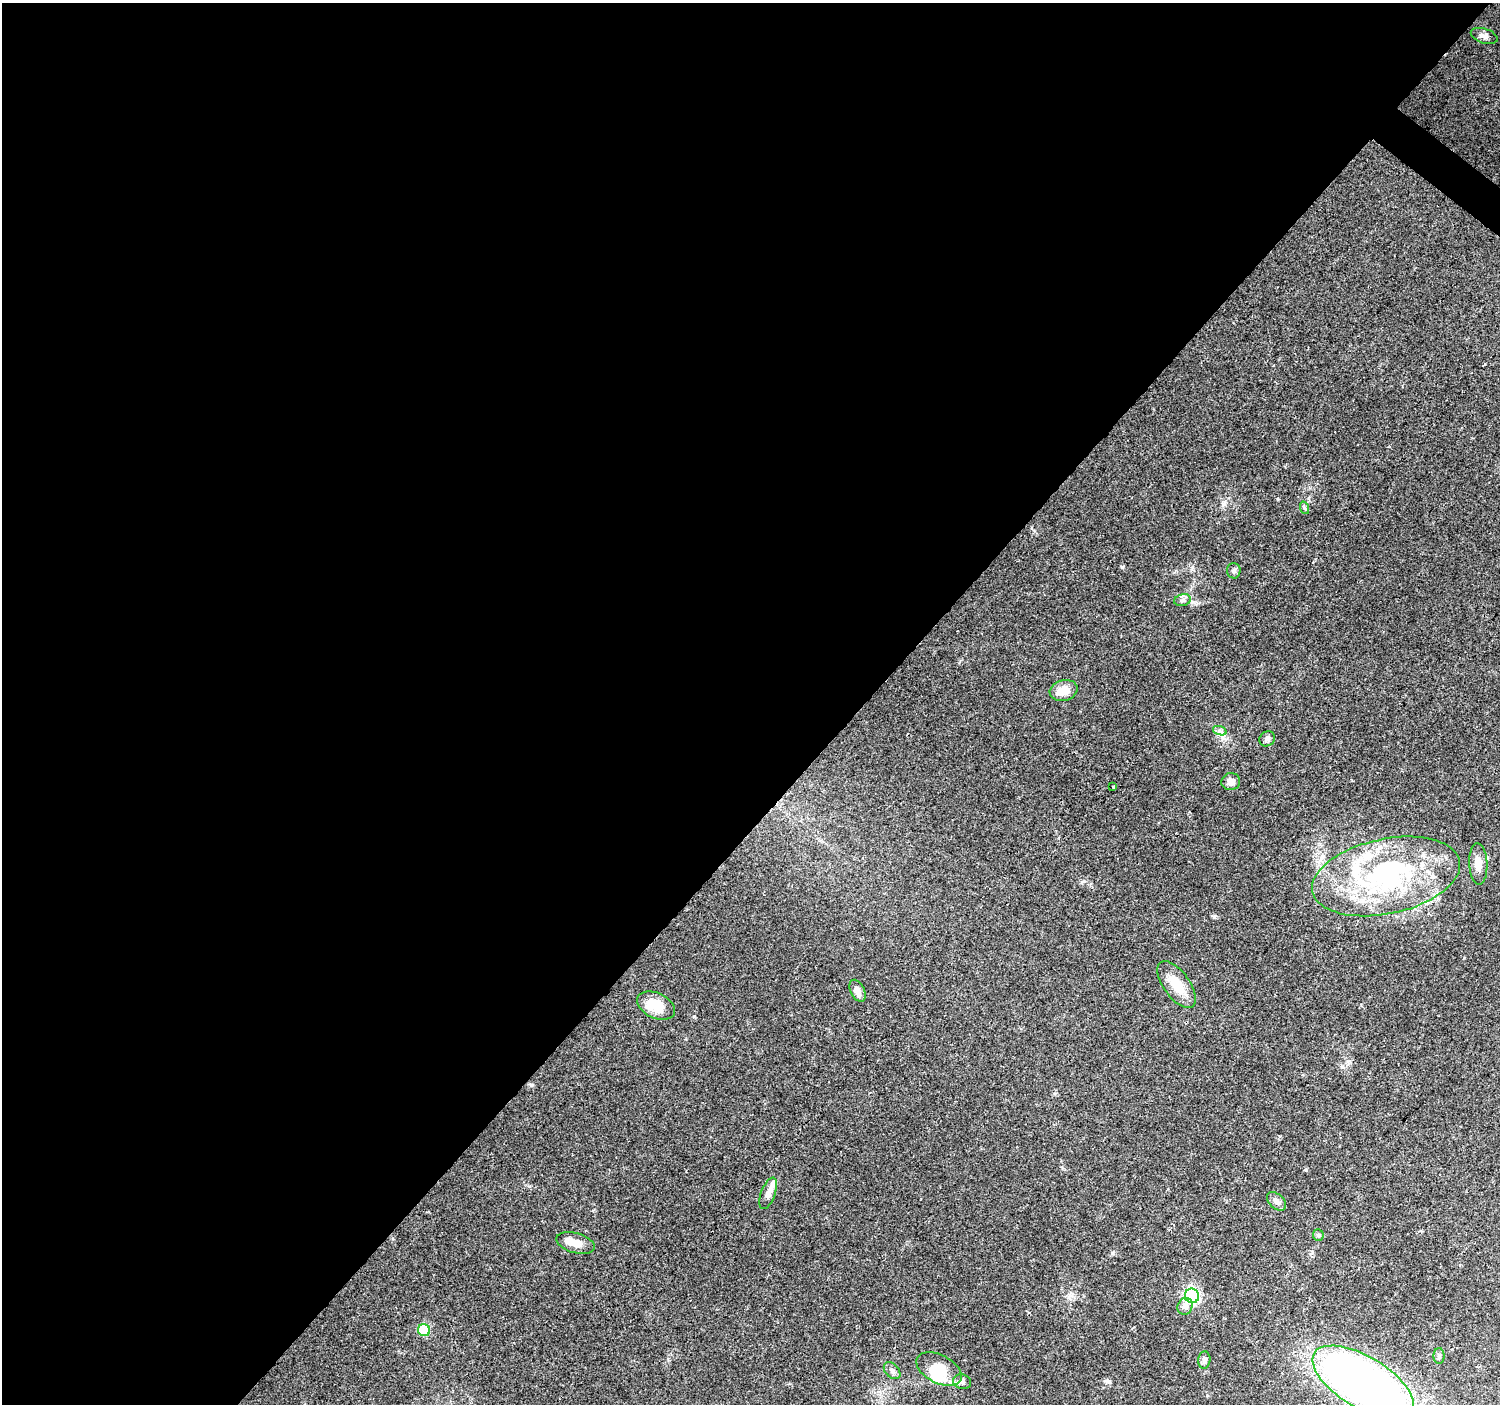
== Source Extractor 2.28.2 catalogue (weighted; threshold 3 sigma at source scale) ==
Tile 5 of 4 x 4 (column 1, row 2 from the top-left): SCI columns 1-1498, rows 2980-4381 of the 5999 x 6023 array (HDU 1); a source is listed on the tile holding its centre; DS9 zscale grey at full resolution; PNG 1502 x 1406 px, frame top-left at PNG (2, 3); each listed source drawn as its Kron ellipse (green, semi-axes under 4 px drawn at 4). Shown black and unused: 58% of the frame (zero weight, under 2 of 3 exposures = <1% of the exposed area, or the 3 px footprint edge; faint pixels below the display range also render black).
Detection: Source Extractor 2.28.2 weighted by HDU 2 'WHT'; one run over the whole footprint, this tile lists its part. Background 0.0756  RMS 0.0077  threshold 0.0347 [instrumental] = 3 sigma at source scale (4.5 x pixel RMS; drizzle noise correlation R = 1.50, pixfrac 1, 0.0396/0.0396 arcsec/px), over >= 5 px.
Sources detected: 35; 3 inside a brighter object's white glare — neither listed nor drawn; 5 inside a brighter listed object's ellipse — not listed separately; the other 27 listed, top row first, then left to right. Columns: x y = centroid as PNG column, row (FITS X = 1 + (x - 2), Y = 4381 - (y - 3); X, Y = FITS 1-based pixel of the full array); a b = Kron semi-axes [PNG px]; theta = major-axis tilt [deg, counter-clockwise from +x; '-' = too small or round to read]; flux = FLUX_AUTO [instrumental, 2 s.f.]
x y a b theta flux
1484 36 14 7 -18 3.6
1305 508 6 4 -70 1.2
1234 571 8 6 -86 2.1
1183 600 8 6 15 2.4
1064 690 14 10 15 10
1220 731 7 4 -18 1.9
1267 739 8 7 - 2.5
1231 782 9 8 - 4.8
1113 787 4 3 - 1.8
1478 864 21 9 -87 8.5
1386 876 75 37 12 130
1177 985 27 13 -54 17
857 991 12 7 -64 4.9
656 1006 20 12 -25 20
768 1193 16 7 70 5.2
1276 1201 11 7 -43 3.7
1318 1235 6 5 - 1.3
576 1243 20 10 -15 8.2
1192 1296 7 7 - 150
1185 1306 8 7 - 4.1
424 1330 6 6 - 47
1439 1356 8 5 -89 1.6
1204 1360 8 6 84 2.5
939 1369 24 14 -27 20
892 1371 10 6 -47 2.7
962 1382 9 7 -16 2.9
1363 1382 57 25 -31 500
Isophote crosses this tile's border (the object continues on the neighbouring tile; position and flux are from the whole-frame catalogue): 1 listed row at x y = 1363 1382
Unlisted compact peaks at least as high as the median listed source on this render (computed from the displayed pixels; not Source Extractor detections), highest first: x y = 531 1085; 1214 917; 694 1016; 1192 568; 1084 881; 1112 1253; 1278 499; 1342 1067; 1223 504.